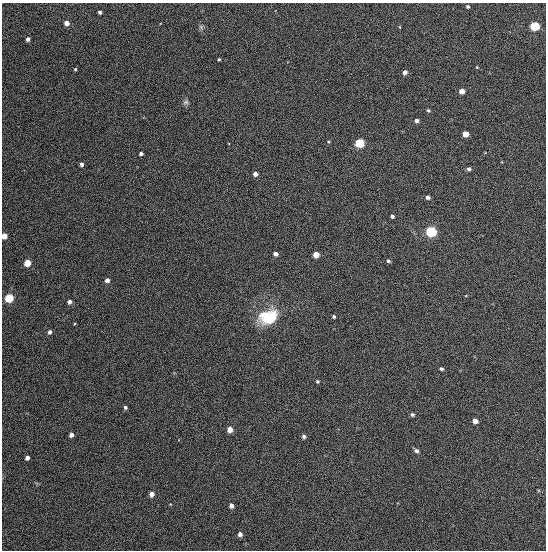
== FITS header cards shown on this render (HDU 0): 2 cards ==
NAXIS1  =                  544
NAXIS2  =                  548

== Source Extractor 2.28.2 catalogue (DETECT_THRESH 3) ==
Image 544 x 548 px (HDU 0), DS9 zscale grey, 1 PNG px = 1 image px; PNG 548 x 552 px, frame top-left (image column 1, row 548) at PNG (2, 3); no overlay
Background 1340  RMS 63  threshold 188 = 3 sigma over >= 5 px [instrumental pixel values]
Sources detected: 48; all 48 listed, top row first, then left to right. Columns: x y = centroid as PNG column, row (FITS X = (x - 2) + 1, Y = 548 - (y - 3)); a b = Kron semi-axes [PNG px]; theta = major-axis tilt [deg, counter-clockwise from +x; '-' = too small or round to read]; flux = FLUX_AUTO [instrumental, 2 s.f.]
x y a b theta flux
468 7 4 4 - 6000
100 12 3 3 - 9700
67 23 4 4 - 31000
534 26 6 5 - 270000
201 27 6 5 - 7800
28 39 4 4 - 15000
219 59 3 3 - 5300
477 67 4 3 - 3100
75 69 4 4 - 4900
405 72 5 4 - 14000
462 91 5 4 - 33000
186 102 8 7 - 11000
428 111 5 4 - 5500
416 120 4 4 - 15000
465 134 5 4 - 53000
328 142 4 3 - 4300
359 143 5 5 - 320000
141 154 4 3 - 14000
82 164 4 3 - 13000
469 169 4 4 - 9300
255 174 4 4 - 23000
428 197 4 4 - 12000
392 216 4 4 - 11000
431 231 5 5 - 530000
4 236 4 4 - 57000
276 254 4 4 - 21000
316 254 5 4 - 51000
388 261 5 3 - 7600
27 263 5 4 - 110000
107 280 4 4 - 20000
9 298 5 5 - 230000
69 302 4 4 - 18000
268 317 19 14 19 190000
334 317 4 3 - 6500
50 332 5 4 - 13000
441 369 3 3 - 7000
317 381 4 4 - 5400
125 407 4 4 - 8100
412 414 5 5 - 7400
475 421 5 4 - 19000
230 429 5 4 - 37000
71 435 4 4 - 18000
304 436 5 4 - 9900
416 451 6 5 - 11000
27 458 4 4 - 13000
152 494 5 4 - 20000
231 505 5 4 - 16000
240 534 5 5 - 15000
At the frame edge (FLAGS 8, measured only in part): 1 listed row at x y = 4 236